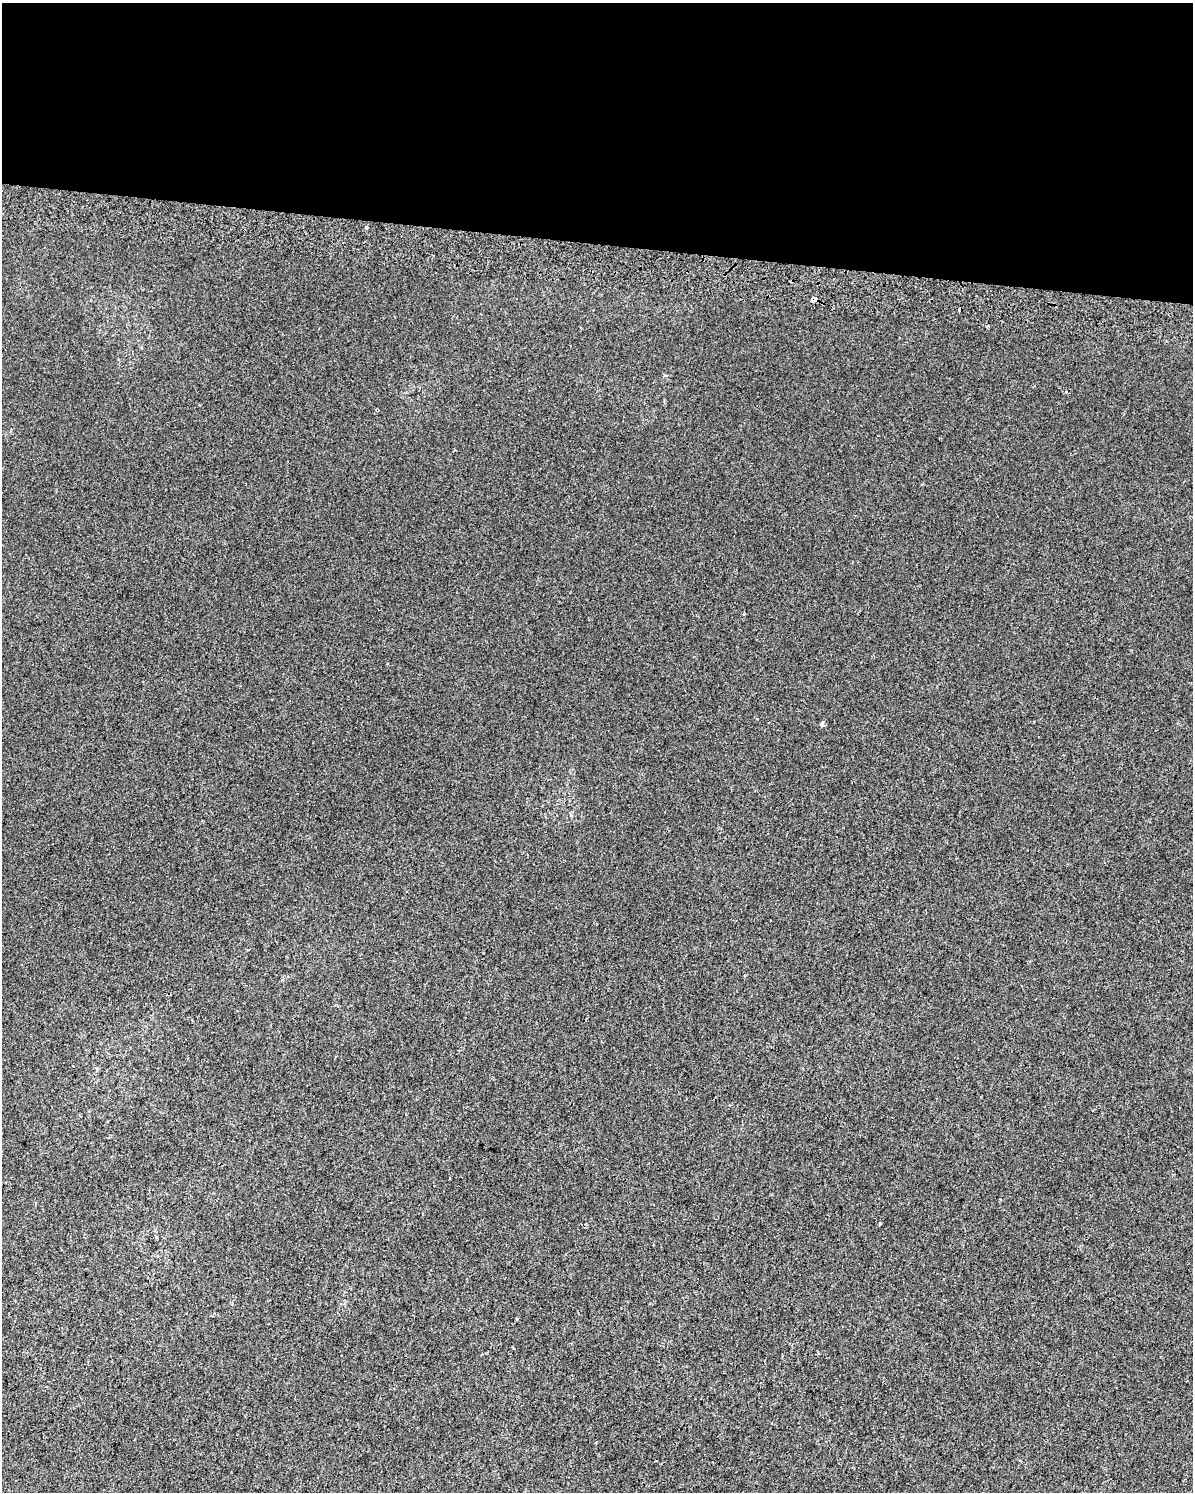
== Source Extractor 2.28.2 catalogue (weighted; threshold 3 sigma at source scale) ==
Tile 3 of 4 x 3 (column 3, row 1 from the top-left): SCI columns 2395-3585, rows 3312-4801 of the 4806 x 5072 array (HDU 1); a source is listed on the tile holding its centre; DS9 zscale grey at full resolution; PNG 1195 x 1494 px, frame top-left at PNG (2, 3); no overlay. Shown black and unused: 16% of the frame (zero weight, under 2 of 3 exposures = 3% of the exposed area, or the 3 px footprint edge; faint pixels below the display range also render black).
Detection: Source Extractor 2.28.2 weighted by HDU 2 'WHT'; one run over the whole footprint, this tile lists its part. Background 2.86e-04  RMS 0.0053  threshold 0.0239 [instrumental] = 3 sigma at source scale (4.5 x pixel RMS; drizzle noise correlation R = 1.50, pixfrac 1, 0.0396/0.0396 arcsec/px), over >= 5 px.
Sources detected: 8; all 8 listed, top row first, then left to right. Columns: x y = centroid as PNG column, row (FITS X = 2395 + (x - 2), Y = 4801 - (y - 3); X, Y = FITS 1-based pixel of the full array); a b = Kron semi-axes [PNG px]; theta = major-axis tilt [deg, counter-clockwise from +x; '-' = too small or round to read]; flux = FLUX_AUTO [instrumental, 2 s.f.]
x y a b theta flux
367 228 3 3 - 2.7
814 299 5 4 - 8.2
960 309 4 4 - 3.3
987 326 5 3 - 0.7
744 614 4 3 - 0.6
822 723 3 3 - 120
879 1223 4 3 - 0.46
596 1442 3 2 - 0.75
Overlapping masked pixels (flux is a lower limit): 2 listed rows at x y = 814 299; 960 309